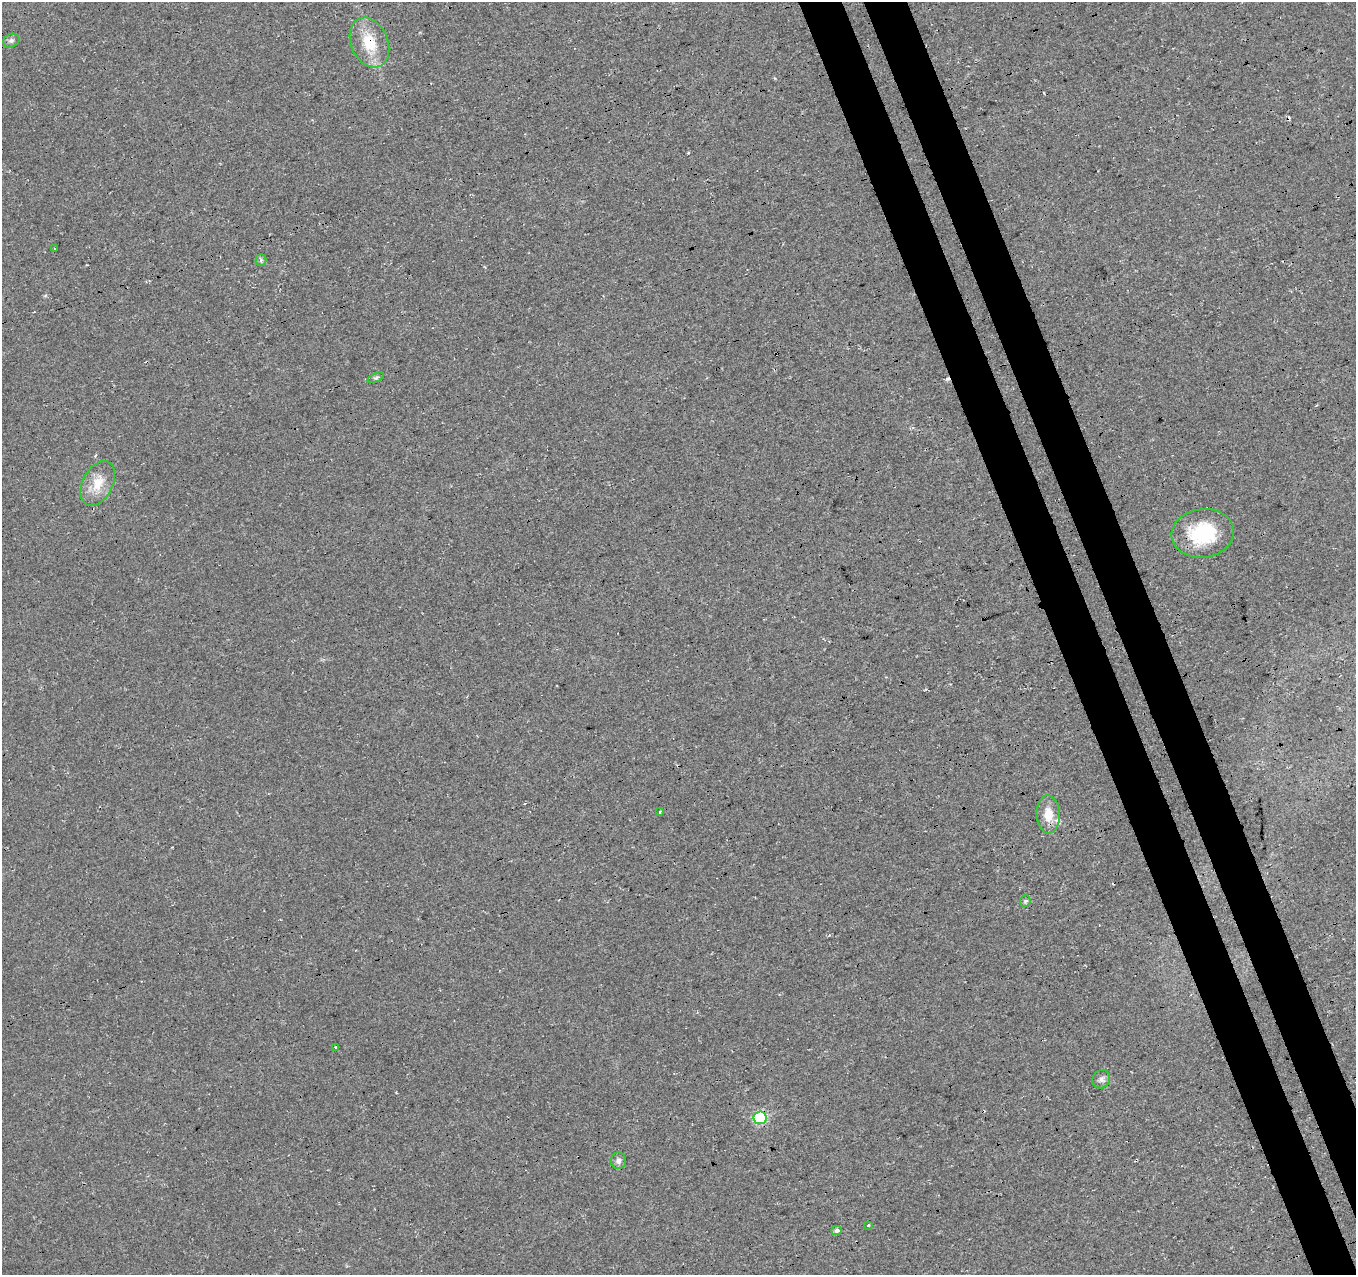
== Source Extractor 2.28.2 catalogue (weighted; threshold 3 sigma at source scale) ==
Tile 6 of 4 x 4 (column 2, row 2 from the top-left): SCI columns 1409-2762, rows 2637-3909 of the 5527 x 5327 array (HDU 1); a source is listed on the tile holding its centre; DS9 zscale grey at full resolution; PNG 1358 x 1277 px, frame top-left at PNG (2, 2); each listed source drawn as its Kron ellipse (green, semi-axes under 4 px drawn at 4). Shown black and unused: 6% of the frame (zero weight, under 3 of 4 exposures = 5% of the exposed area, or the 3 px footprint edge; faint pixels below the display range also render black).
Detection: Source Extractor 2.28.2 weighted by HDU 2 'WHT'; one run over the whole footprint, this tile lists its part. Background 0.0289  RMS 0.0074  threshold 0.0334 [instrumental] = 3 sigma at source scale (4.5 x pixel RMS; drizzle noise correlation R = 1.50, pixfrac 1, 0.0396/0.0396 arcsec/px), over >= 5 px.
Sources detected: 18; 2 cosmic-ray / hot-pixel residue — neither listed nor drawn; the other 16 listed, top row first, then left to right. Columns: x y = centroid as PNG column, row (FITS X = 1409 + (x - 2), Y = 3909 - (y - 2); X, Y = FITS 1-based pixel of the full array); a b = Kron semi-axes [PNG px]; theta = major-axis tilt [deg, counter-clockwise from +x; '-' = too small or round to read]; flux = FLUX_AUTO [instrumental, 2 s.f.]
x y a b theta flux
11 41 8 6 23 2.1
369 42 26 18 -67 23
54 249 2 2 - 0.75
261 260 5 5 - 1.4
376 378 9 3 21 1.3
98 483 24 15 62 15
1203 533 31 24 7 44
660 812 3 3 - 0.95
1048 814 19 11 -88 12
1025 901 6 5 - 1.3
336 1047 3 2 - 2
1101 1079 9 8 - 2.7
760 1118 6 6 - 79
618 1161 8 7 - 2.6
868 1225 3 2 - 0.99
837 1230 5 4 - 2.1
Overlapping masked pixels (flux is a lower limit): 1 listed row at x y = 369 42